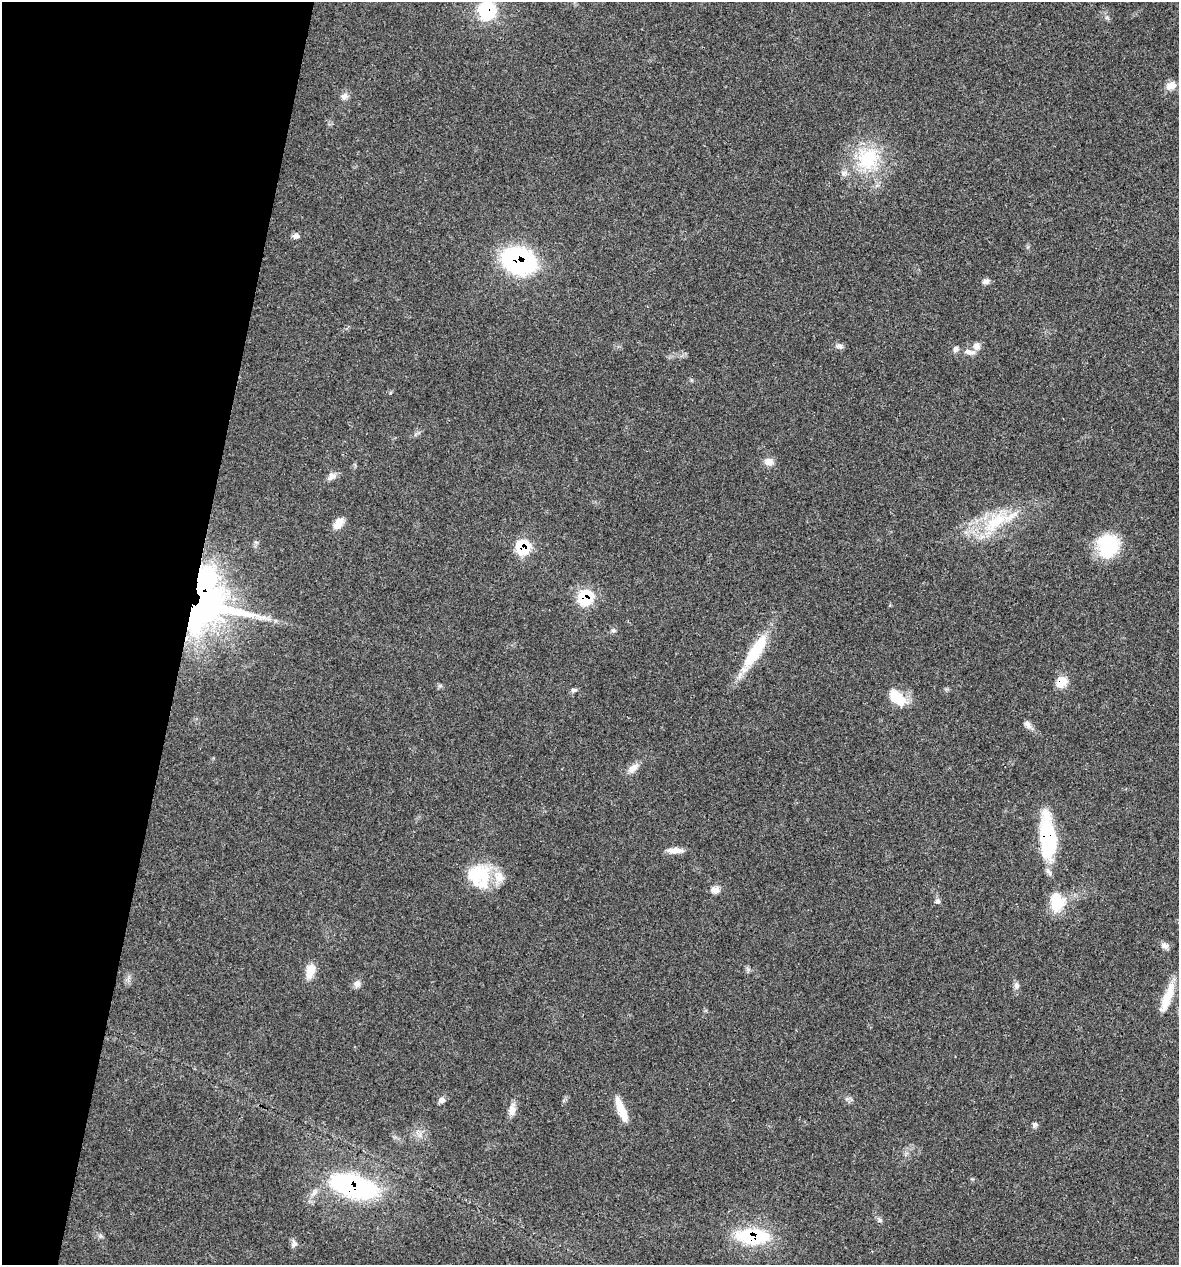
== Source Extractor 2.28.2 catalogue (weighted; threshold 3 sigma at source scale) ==
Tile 9 of 4 x 4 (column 1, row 3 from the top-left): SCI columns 121-1297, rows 1263-2525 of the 5072 x 5054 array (HDU 1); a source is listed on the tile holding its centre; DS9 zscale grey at full resolution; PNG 1181 x 1267 px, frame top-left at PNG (2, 2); no overlay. Shown black and unused: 16% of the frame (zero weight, under 3 of 4 exposures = <1% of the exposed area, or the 3 px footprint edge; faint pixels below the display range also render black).
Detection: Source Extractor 2.28.2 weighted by HDU 2 'WHT'; one run over the whole footprint, this tile lists its part. Background 0.0841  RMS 0.006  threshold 0.0268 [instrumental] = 3 sigma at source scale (4.5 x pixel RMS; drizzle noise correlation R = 1.50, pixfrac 1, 0.05/0.05 arcsec/px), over >= 5 px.
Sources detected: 48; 1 inside a brighter object's white glare — not listed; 3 inside a brighter listed object's ellipse — not listed separately; the other 44 listed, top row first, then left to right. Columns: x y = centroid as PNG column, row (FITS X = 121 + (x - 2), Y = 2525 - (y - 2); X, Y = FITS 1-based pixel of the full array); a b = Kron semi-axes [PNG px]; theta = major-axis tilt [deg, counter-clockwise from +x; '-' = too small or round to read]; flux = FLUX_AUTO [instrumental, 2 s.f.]
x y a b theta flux
487 10 23 21 -89 28
1171 86 14 10 25 5
344 96 10 8 26 2.7
868 159 33 27 52 36
296 236 9 6 4 2.1
519 261 25 18 -19 120
986 281 8 6 16 2.4
839 346 10 7 -27 2.1
976 346 10 9 - 3.2
969 352 18 7 -10 4.2
769 462 11 10 - 4.2
331 476 12 9 46 3.1
995 522 39 18 39 29
338 523 14 8 55 6.1
1108 546 25 22 78 32
523 548 10 10 - 28
586 598 10 10 - 34
206 603 59 52 76 260
613 630 7 5 7 1.2
755 651 46 13 58 28
1061 682 14 11 56 7.9
574 690 8 5 -9 1.3
897 697 23 13 -41 15
1028 724 12 7 -53 2.7
633 768 16 9 39 4.5
1048 838 45 14 -85 56
675 850 20 7 2 4.9
479 873 32 25 -17 24
715 890 11 8 -2 3.6
938 901 7 7 - 1.6
1057 902 23 16 -88 18
1165 945 11 7 -23 2.7
310 971 19 10 77 7.4
357 984 10 9 - 2.6
1016 985 8 7 - 1.9
1167 998 42 10 69 12
442 1100 9 7 15 2.1
621 1109 30 8 -68 11
512 1110 16 8 84 4.4
1035 1125 9 5 64 1.4
353 1186 53 23 -16 86
880 1220 6 6 - 1.2
753 1236 34 15 -3 42
294 1244 11 7 -83 2.2
Overlapping masked pixels (flux is a lower limit): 9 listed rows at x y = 487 10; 519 261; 523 548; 586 598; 206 603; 1061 682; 1048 838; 353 1186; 753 1236
Isophote crosses this tile's border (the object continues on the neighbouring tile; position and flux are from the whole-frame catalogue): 2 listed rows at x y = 487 10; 1167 998